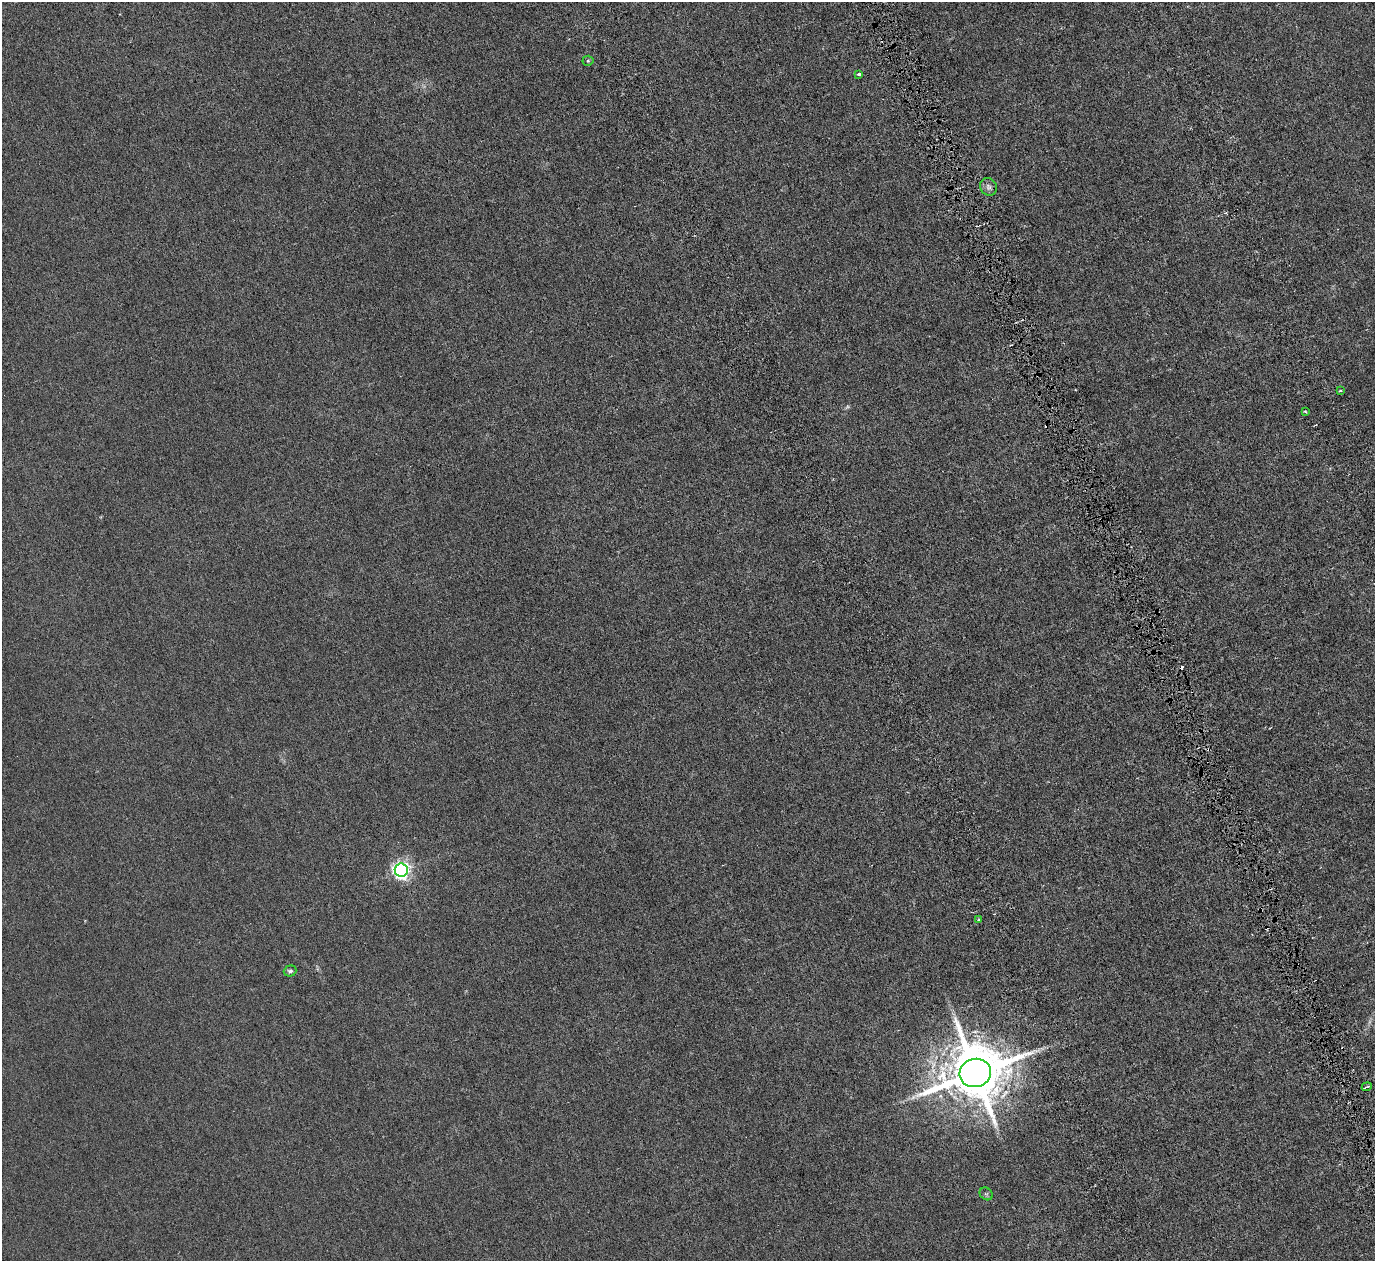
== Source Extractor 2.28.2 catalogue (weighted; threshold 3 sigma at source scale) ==
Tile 6 of 4 x 4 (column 2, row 2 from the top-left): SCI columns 1694-3066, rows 2998-4256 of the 6128 x 6110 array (HDU 1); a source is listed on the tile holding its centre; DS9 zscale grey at full resolution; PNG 1377 x 1263 px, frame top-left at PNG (2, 2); each listed source drawn as its Kron ellipse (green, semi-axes under 4 px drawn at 4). Shown black and unused: <1% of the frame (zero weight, under 4 of 8 exposures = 20% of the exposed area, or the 3 px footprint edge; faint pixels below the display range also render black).
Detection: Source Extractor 2.28.2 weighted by HDU 2 'WHT'; one run over the whole footprint, this tile lists its part. Background 0.00281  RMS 0.0015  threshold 0.00606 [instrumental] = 3 sigma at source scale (4.09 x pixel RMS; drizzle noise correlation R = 1.36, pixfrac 0.8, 0.05/0.05 arcsec/px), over >= 5 px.
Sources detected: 14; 3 cosmic-ray / hot-pixel residue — neither listed nor drawn; the other 11 listed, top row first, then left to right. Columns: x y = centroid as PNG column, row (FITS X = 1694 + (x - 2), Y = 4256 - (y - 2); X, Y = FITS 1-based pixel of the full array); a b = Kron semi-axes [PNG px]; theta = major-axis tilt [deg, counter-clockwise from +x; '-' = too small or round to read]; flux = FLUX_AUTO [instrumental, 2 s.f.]
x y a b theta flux
588 61 5 5 - 0.18
859 74 3 3 - 0.26
988 187 9 8 - 0.51
1340 390 3 3 - 0.15
1305 411 4 3 - 0.14
401 870 6 6 - 53
979 920 4 3 - 0.17
290 971 6 5 - 0.31
975 1073 16 14 17 1100
1367 1087 5 2 - 0.19
986 1194 7 6 - 0.26